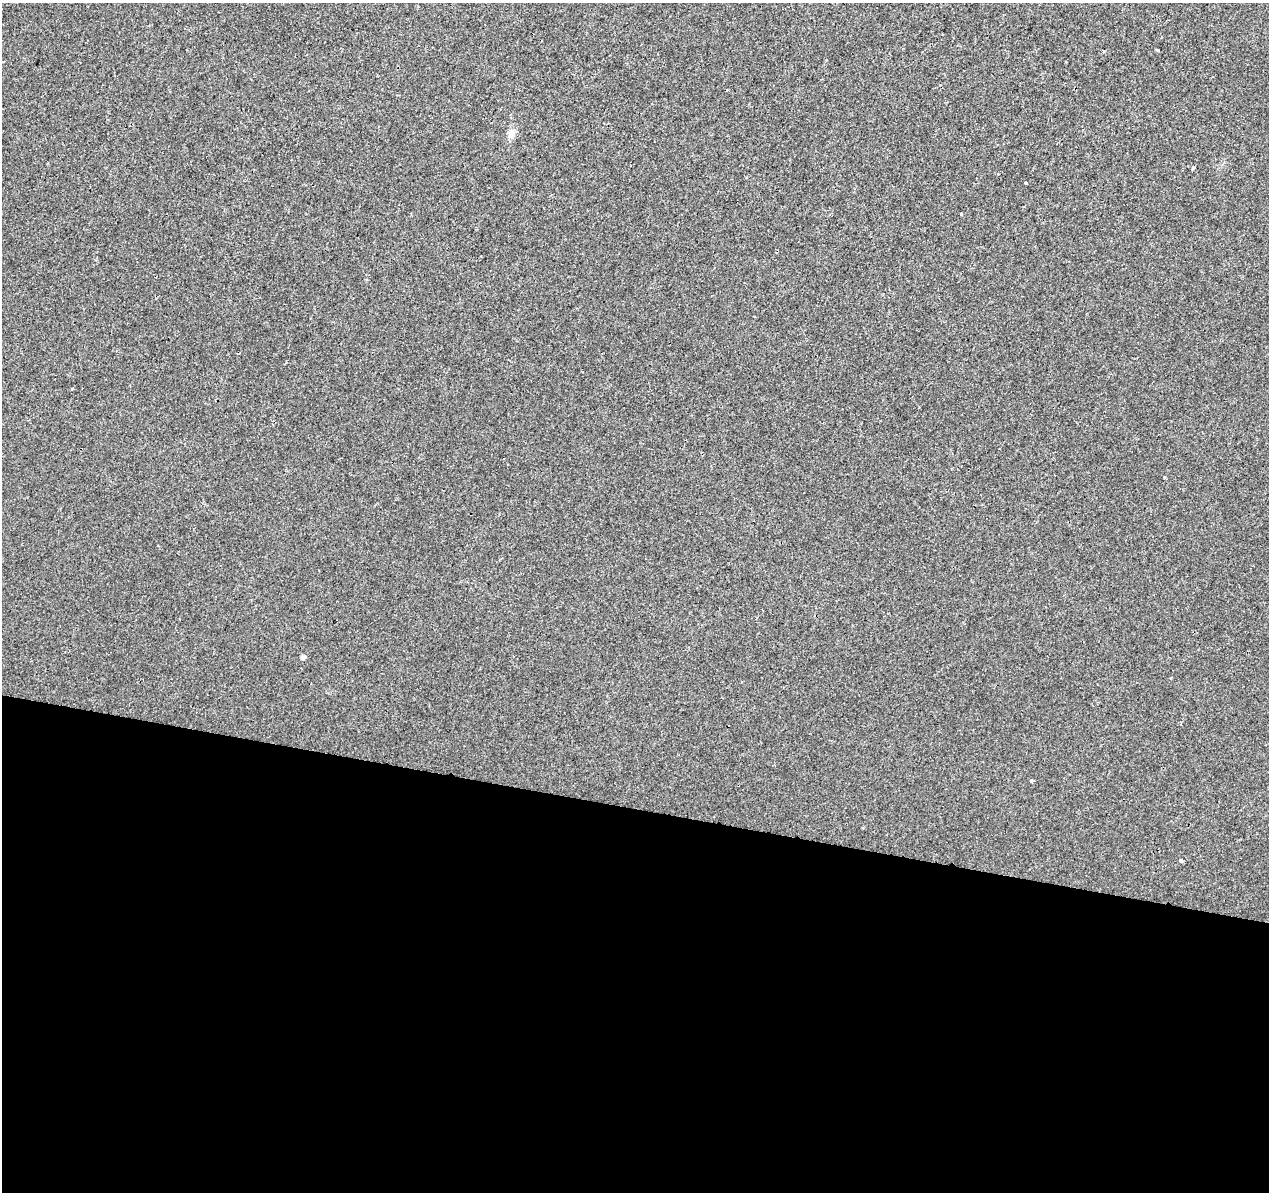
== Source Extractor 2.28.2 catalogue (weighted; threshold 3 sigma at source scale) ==
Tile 14 of 4 x 4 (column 2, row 4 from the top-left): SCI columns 1277-2543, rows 284-1473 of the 5078 x 5267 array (HDU 1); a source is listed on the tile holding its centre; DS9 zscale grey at full resolution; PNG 1271 x 1194 px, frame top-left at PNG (2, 3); no overlay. Shown black and unused: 32% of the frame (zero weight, under 2 of 3 exposures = <1% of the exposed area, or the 3 px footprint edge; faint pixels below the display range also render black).
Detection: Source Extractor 2.28.2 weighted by HDU 2 'WHT'; one run over the whole footprint, this tile lists its part. Background 0.00233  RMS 0.003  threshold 0.0136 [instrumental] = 3 sigma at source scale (4.5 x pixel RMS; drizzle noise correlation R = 1.50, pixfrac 1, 0.0396/0.0396 arcsec/px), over >= 5 px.
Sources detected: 11; all 11 listed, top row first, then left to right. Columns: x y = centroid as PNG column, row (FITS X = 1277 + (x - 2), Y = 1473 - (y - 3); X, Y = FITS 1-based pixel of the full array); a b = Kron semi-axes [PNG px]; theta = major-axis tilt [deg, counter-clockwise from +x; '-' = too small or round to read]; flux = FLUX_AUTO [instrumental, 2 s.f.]
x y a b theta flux
1157 50 3 3 - 0.65
1103 51 3 3 - 0.78
511 133 12 8 80 1.9
1193 168 4 4 - 0.37
1025 183 3 3 - 3.5
961 214 3 3 - 0.42
72 389 3 2 - 0.34
1165 477 3 3 - 0.34
303 657 5 4 - 0.92
1031 781 3 3 - 0.69
1181 861 4 3 - 1.3